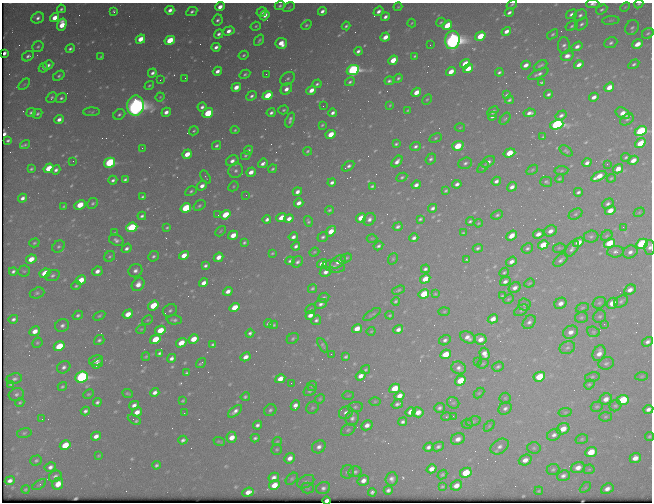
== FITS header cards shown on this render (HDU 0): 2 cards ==
NAXIS1  =                  650 / Width of table row in bytes
NAXIS2  =                  500 / Number of rows in table

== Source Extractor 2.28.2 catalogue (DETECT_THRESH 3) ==
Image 650 x 500 px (HDU 0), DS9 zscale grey, 1 PNG px = 1 image px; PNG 654 x 504 px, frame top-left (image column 1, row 500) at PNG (2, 3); each listed source drawn as its Kron ellipse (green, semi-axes under 4 px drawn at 4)
Background 479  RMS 2.5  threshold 7.48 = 3 sigma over >= 5 px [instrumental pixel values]
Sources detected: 585; of the 585, the 500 brightest by FLUX_AUTO listed and drawn (85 fainter detections omitted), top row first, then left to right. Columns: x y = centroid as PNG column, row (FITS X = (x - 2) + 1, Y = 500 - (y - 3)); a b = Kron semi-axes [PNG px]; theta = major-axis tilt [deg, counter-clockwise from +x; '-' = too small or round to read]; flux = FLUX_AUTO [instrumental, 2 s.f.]
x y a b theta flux
512 4 6 3 35 250
593 4 7 3 -1 480
639 4 5 3 - 200
280 6 5 4 - 360
220 7 5 4 - 1400
289 7 6 4 31 210
398 7 4 3 - 190
625 7 6 3 44 170
61 9 4 3 - 310
170 10 4 3 - 980
602 10 6 4 32 350
114 11 3 3 - 260
192 11 6 4 28 440
322 11 4 3 - 700
378 11 5 4 - 740
262 12 5 4 - 830
509 12 4 3 - 490
571 14 6 4 33 590
265 15 5 4 - 1100
580 15 7 5 30 510
385 17 4 3 - 670
38 18 6 5 - 700
55 18 5 4 - 2100
218 20 6 5 - 500
611 20 9 3 5 240
441 22 5 4 - 220
412 23 4 3 - 170
582 24 7 5 42 490
62 25 6 4 72 3600
306 25 6 4 41 320
447 25 5 4 - 4900
256 26 5 4 - 250
346 26 4 3 - 340
572 26 7 4 31 320
632 27 8 6 62 460
229 31 6 4 17 1100
506 31 5 3 - 1100
648 33 6 5 - 320
219 34 5 4 - 560
553 34 6 4 38 290
480 36 5 4 - 5000
385 37 5 4 - 1900
140 39 5 4 - 2700
170 40 5 4 - 6300
259 40 6 4 54 310
452 40 9 7 81 120000
281 43 6 5 - 2400
611 43 6 5 - 450
637 44 5 4 - 2300
430 45 2 2 - 310
564 45 8 6 -87 540
577 46 6 4 32 830
38 47 6 5 - 340
216 47 4 3 - 710
70 49 4 3 - 410
358 51 4 3 - 520
4 53 4 3 - 370
244 55 5 4 - 290
28 56 6 4 32 470
415 56 4 3 - 230
567 56 6 5 - 1000
101 57 4 3 - 180
393 60 5 4 - 3100
465 64 5 4 - 3900
634 64 6 4 32 380
48 65 5 4 - 670
526 65 5 3 - 1100
540 65 7 3 27 320
579 65 5 4 - 1200
43 68 5 4 - 440
468 68 5 4 - 3000
353 70 6 5 - 41000
217 71 5 3 - 900
451 71 5 4 - 2000
499 72 4 3 - 350
152 73 5 3 - 580
245 74 6 4 29 330
266 74 2 2 - 460
538 74 11 4 23 580
59 76 6 4 34 370
185 78 3 2 - 230
398 78 5 3 - 310
288 79 8 6 35 510
160 80 3 2 - 180
389 81 5 3 - 460
350 82 5 3 - 310
542 82 4 3 - 270
24 84 7 2 45 170
317 84 4 3 - 350
149 85 5 3 - 260
236 87 5 4 - 1600
609 87 5 4 - 2300
286 89 6 5 - 1200
311 90 5 4 - 1600
416 92 5 4 - 2000
548 94 4 3 - 400
507 95 4 2 - 240
252 96 6 4 41 510
268 96 5 4 - 6700
52 97 6 4 50 330
160 97 4 3 - 180
594 97 5 3 - 1000
61 98 6 4 35 390
427 99 5 4 - 220
509 100 4 3 - 320
390 105 3 3 - 180
135 106 10 8 87 140000
323 106 2 2 - 190
202 107 4 4 - 570
283 110 5 4 - 260
408 110 4 3 - 200
31 112 5 4 - 380
91 112 8 4 2 270
166 112 5 4 - 980
493 112 6 3 45 640
208 113 5 4 - 7000
271 113 4 3 - 480
333 113 4 3 - 570
529 113 6 4 10 760
623 113 7 5 -26 1700
37 114 5 4 - 350
119 114 6 5 - 420
561 115 6 4 32 610
492 116 5 3 - 600
59 119 5 4 - 920
505 119 7 4 52 280
627 119 7 5 34 360
290 120 8 4 73 540
322 125 3 3 - 200
557 125 7 5 18 40000
460 128 5 3 - 170
235 130 4 4 - 250
194 131 5 3 - 230
641 131 6 4 28 24000
331 134 5 4 - 3200
543 137 3 3 - 190
435 138 6 4 28 280
8 140 4 3 - 330
640 143 6 4 36 3700
396 144 4 3 - 280
25 145 5 3 - 330
217 146 5 4 - 380
415 146 5 4 - 490
458 146 6 4 19 4900
142 148 2 2 - 950
248 150 5 4 - 420
307 151 4 3 - 240
566 151 7 4 -36 260
509 153 6 4 19 4000
187 154 5 4 - 2500
246 155 5 4 - 260
626 157 4 3 - 270
431 159 6 5 - 450
633 160 5 4 - 1500
73 161 2 2 - 210
232 161 6 5 - 890
397 162 7 4 47 850
488 162 7 5 34 660
109 163 5 4 - 19000
263 163 5 3 - 710
465 163 7 5 22 480
587 163 4 4 - 700
607 164 2 2 - 390
348 166 7 3 30 490
483 167 7 4 44 310
49 168 5 4 - 3800
31 169 3 3 - 270
273 169 4 3 - 270
618 169 5 4 - 1700
56 170 5 3 - 560
532 170 6 3 36 210
236 171 8 7 - 610
561 171 7 4 8 270
251 172 5 4 - 1300
599 176 8 4 28 2400
206 177 7 3 -59 170
402 177 6 4 28 310
611 178 4 3 - 200
125 179 4 3 - 360
559 179 4 3 - 210
113 180 4 3 - 460
496 181 5 3 - 620
332 182 4 3 - 570
546 182 6 5 - 300
457 184 5 4 - 670
416 185 4 3 - 760
202 186 5 4 - 950
233 186 5 4 - 220
372 186 4 3 - 270
512 187 5 4 - 850
191 191 6 4 29 330
446 191 4 3 - 260
297 192 5 4 - 830
578 192 4 3 - 410
246 195 2 2 - 190
143 197 4 3 - 300
23 198 5 3 - 730
93 203 6 5 - 320
299 203 5 4 - 1100
608 204 6 4 32 530
80 205 6 4 26 4200
64 206 3 2 - 190
199 206 6 5 - 360
186 208 5 4 - 12000
433 208 4 3 - 530
329 210 5 3 - 270
610 210 5 4 - 1600
639 212 6 4 31 190
575 214 7 5 28 360
218 215 3 2 - 190
225 215 5 4 - 4500
497 215 6 4 23 300
142 216 4 3 - 410
281 218 5 4 - 1800
289 218 5 4 - 1100
361 218 5 4 - 3200
267 219 4 3 - 580
369 219 7 5 48 680
420 219 4 3 - 280
308 221 5 4 - 300
470 221 4 3 - 290
478 223 4 3 - 180
132 227 6 4 23 14000
398 227 5 3 - 420
623 227 2 2 - 430
167 228 4 3 - 230
220 231 6 3 46 200
331 231 6 4 51 2200
550 231 7 5 29 1000
114 233 3 3 - 190
463 233 4 3 - 210
538 234 5 4 - 1100
233 235 5 4 - 2300
512 236 6 4 39 1800
607 236 6 5 - 270
293 237 5 3 - 680
323 237 6 4 35 370
591 237 7 6 - 430
372 238 5 3 - 170
414 238 4 3 - 540
116 240 7 5 -23 620
578 242 6 4 30 1900
34 243 5 4 - 260
244 243 4 3 - 300
609 243 6 4 33 5700
642 244 6 5 - 22000
543 245 5 4 - 3700
59 246 7 5 41 390
296 246 4 3 - 500
378 246 5 3 - 420
650 247 7 5 -90 630
127 248 5 4 - 560
478 248 5 4 - 360
527 248 6 5 - 390
559 248 6 4 12 250
572 249 9 5 53 570
314 252 5 4 - 210
615 252 8 6 5 620
630 252 8 6 27 790
272 253 4 3 - 170
184 255 5 4 - 2000
110 256 6 5 - 300
153 256 5 5 - 420
218 257 5 4 - 1500
346 258 6 4 17 250
31 259 5 4 - 2300
393 259 6 4 68 230
467 259 3 3 - 220
561 260 8 5 41 520
290 261 4 3 - 360
297 262 6 5 - 460
338 262 9 5 34 1100
511 262 5 4 - 890
322 263 5 4 - 1700
205 266 4 3 - 420
334 266 11 5 -11 520
425 269 4 3 - 410
13 271 4 3 - 440
24 271 5 5 - 250
97 271 5 4 - 1000
135 271 7 6 - 720
325 272 6 5 - 820
504 272 5 3 - 250
45 273 5 4 - 4900
52 275 7 5 16 480
425 279 5 4 - 2600
81 280 5 4 - 3400
505 281 5 4 - 650
203 283 5 4 - 1100
529 283 5 4 - 210
138 284 7 6 - 1500
76 286 5 4 - 270
312 288 5 3 - 280
515 288 6 5 - 870
398 290 7 4 20 280
630 290 6 5 - 1100
228 291 5 4 - 1000
37 293 7 5 19 390
424 294 5 4 - 5800
435 294 4 4 - 180
502 296 4 3 - 210
324 298 5 4 - 340
508 299 5 3 - 210
396 301 4 3 - 280
621 301 7 5 32 400
560 303 6 5 - 1000
599 303 7 5 31 330
612 303 6 5 - 2500
321 304 6 4 29 590
524 305 6 6 - 340
153 306 5 4 - 5300
234 307 5 4 - 3600
582 308 7 4 19 260
310 309 6 4 28 190
170 310 7 6 - 410
521 310 8 4 32 280
444 312 6 4 2 200
128 314 5 4 - 2400
372 314 10 3 33 250
78 315 5 4 - 380
310 315 5 4 - 1200
390 315 4 3 - 190
99 316 6 4 29 310
600 316 7 6 - 360
581 317 6 5 - 310
13 319 5 3 - 490
493 319 5 4 - 1300
148 320 6 4 27 180
174 320 7 4 -2 460
316 320 5 4 - 460
529 322 7 5 48 530
269 323 4 3 - 580
604 324 2 2 - 490
62 325 7 6 - 650
274 325 4 4 - 240
141 329 5 4 - 190
357 329 5 4 - 2100
398 329 5 4 - 860
160 330 5 4 - 3900
35 331 5 4 - 1600
371 331 4 3 - 170
570 332 7 6 - 1100
593 332 6 5 - 300
250 333 4 4 - 410
468 337 8 5 -26 1100
293 338 6 5 - 320
155 339 5 4 - 6000
193 339 5 4 - 2700
480 339 6 5 - 1300
99 340 5 4 - 430
445 340 6 5 - 500
647 342 6 4 33 600
37 343 5 5 - 260
181 343 5 4 - 3200
213 344 4 3 - 310
323 345 8 4 -62 330
59 346 6 4 31 6200
567 348 8 6 23 490
159 353 4 3 - 360
599 353 8 6 66 1400
331 354 2 2 - 370
445 354 6 4 25 3800
485 354 6 5 - 1200
146 356 4 3 - 190
246 357 5 4 - 1200
346 357 4 3 - 300
171 358 4 4 - 620
96 360 7 5 9 850
478 361 2 2 - 360
201 363 5 2 - 280
606 363 8 6 17 450
98 364 6 4 34 810
483 364 6 4 20 220
64 367 7 6 - 620
498 367 6 4 22 330
459 368 7 6 - 700
365 370 5 4 - 270
187 373 4 3 - 330
361 376 5 4 - 1400
642 376 6 4 7 220
82 377 6 5 - 32000
539 377 6 4 27 5800
592 377 7 5 12 310
14 379 8 5 10 560
280 379 5 4 - 1900
460 381 5 4 - 4000
291 383 2 2 - 200
11 384 4 3 - 240
589 384 5 4 - 270
312 386 5 5 - 240
62 387 5 4 - 270
395 388 5 4 - 3900
309 391 6 5 - 320
155 392 5 4 - 840
128 393 5 3 - 230
479 393 6 4 44 210
16 394 8 6 19 520
88 394 6 4 26 220
348 395 6 4 2 200
399 396 5 4 - 1400
245 397 4 4 - 290
505 398 5 5 - 260
320 399 5 4 - 230
606 399 6 5 - 1300
623 400 6 5 - 9100
183 401 4 3 - 210
375 401 6 4 1 210
20 402 5 4 - 230
97 402 4 3 - 460
453 403 6 5 - 320
397 404 6 4 19 440
134 405 5 4 - 770
295 405 5 4 - 960
615 406 6 5 - 290
355 407 7 5 9 360
597 407 6 5 - 260
312 408 6 5 - 270
439 408 5 5 - 430
505 408 7 5 38 590
648 409 5 4 - 740
270 410 6 5 - 390
85 411 5 3 - 510
235 411 8 4 40 780
137 412 5 4 - 1400
411 412 5 4 - 1900
418 412 5 5 - 1600
565 412 7 3 8 230
184 413 3 2 - 190
346 413 7 6 - 840
453 416 3 3 - 210
446 417 5 3 - 190
605 417 6 4 2 240
352 418 8 6 69 630
42 419 2 2 - 290
134 420 7 3 -30 490
473 421 7 4 20 350
403 422 4 4 - 440
467 424 5 5 - 250
257 425 5 3 - 530
367 425 6 5 - 960
489 426 6 4 47 250
563 429 6 5 - 2000
348 430 7 5 29 330
24 433 7 5 12 350
554 435 7 5 28 650
96 436 5 4 - 1100
649 436 5 4 - 250
232 437 5 5 - 1900
255 438 4 3 - 360
458 439 7 5 22 1200
582 439 6 5 - 270
183 440 4 3 - 460
277 441 5 4 - 180
219 442 6 3 -22 260
65 445 5 4 - 4600
319 447 7 6 - 810
428 447 5 4 - 560
438 447 6 4 25 440
500 447 10 7 35 880
534 448 7 5 -3 340
277 449 5 5 - 230
591 452 6 4 23 3700
99 456 3 3 - 180
290 458 6 5 - 1100
635 458 6 5 - 1500
36 460 6 5 - 330
525 460 6 5 - 1200
156 465 4 3 - 370
50 467 6 5 - 700
578 468 7 5 20 1300
432 469 5 4 - 1200
553 469 6 5 - 330
589 469 5 5 - 250
347 472 7 6 - 450
355 472 6 5 - 400
466 473 6 4 26 5300
442 475 5 4 - 270
55 476 7 5 28 570
563 476 6 5 - 800
274 477 5 4 - 810
292 479 7 4 45 290
391 479 6 6 - 690
363 480 6 5 - 1000
10 481 5 4 - 790
306 482 9 6 28 520
58 484 6 5 - 2600
39 485 8 4 33 280
274 485 5 4 - 2800
456 485 6 4 27 1400
442 486 4 3 - 200
585 487 6 4 44 250
308 488 6 5 - 290
323 488 7 6 - 570
26 489 4 3 - 240
607 489 6 5 - 1100
388 490 4 4 - 490
539 491 4 3 - 190
248 492 6 4 22 1300
372 492 4 4 - 420
327 500 4 3 - 950
At the frame edge (FLAGS 8, measured only in part): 8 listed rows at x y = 512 4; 593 4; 639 4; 641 131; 650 247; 648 409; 649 436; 327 500
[85 fainter detections neither listed nor drawn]